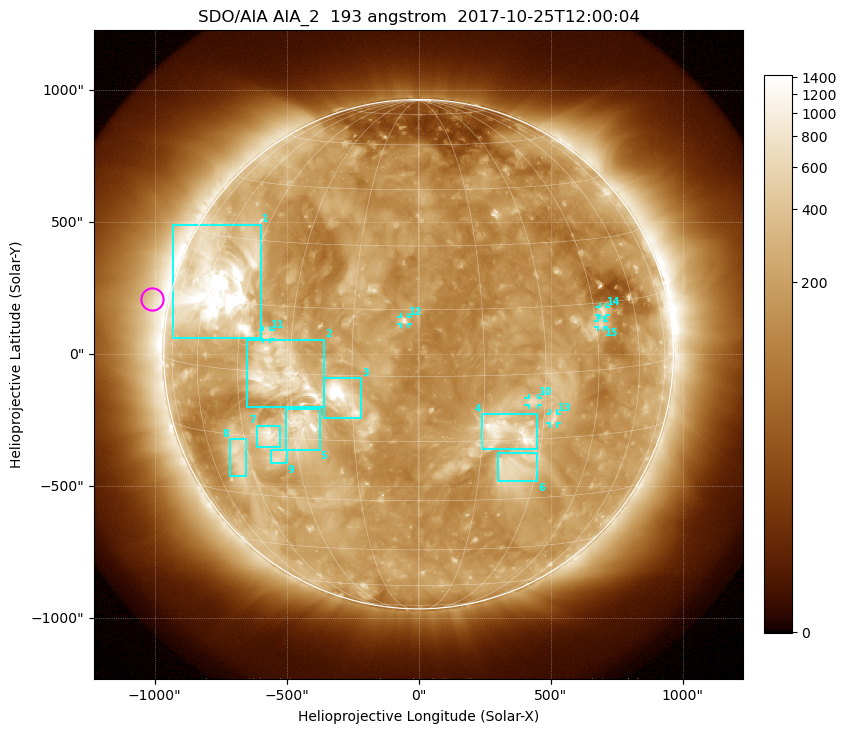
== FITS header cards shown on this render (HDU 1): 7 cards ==
TELESCOP= 'SDO/AIA'
INSTRUME= 'AIA_2'
WAVELNTH=                  193
WAVEUNIT= 'angstrom'
DATE-OBS= '2017-10-25T12:00:04.84'
CTYPE1  = 'HPLN-TAN'
CTYPE2  = 'HPLT-TAN'

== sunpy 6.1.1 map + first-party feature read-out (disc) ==
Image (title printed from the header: SDO/AIA AIA_2  193 angstrom  2017-10-25T12:00:04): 1024 x 1024 px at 2.4 arcsec/px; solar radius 965 arcsec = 402 px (full disc in frame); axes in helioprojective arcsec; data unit not stated in the header (colour bar unlabelled)
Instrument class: DISC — disc imager (sunpy class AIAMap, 193 A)
Bright regions (active regions / flare kernels): reference = the median radial profile (limb darkening/brightening removed); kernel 9 px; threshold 5 sigma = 359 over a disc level ~177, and >= 1.15x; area >= 12 px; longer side >= 10 px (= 24 arcsec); searched inside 0.97 R_sun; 15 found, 15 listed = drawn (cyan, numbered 1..; 6 of them under ~33 arcsec drawn as corner ticks so the feature stays visible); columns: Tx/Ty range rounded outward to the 5 arcsec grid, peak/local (2 s.f.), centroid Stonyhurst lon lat
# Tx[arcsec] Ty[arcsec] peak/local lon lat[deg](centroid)
1 -930..-595 60..490 17 -56 +18
2 -650..-355 -200..55 6.4 -32 +0
3 -360..-215 -245..-90 11 -17 -5
4 240..450 -360..-225 6.9 +21 -13
5 -505..-375 -365..-205 8.1 -28 -12
6 300..450 -485..-375 3.9 +23 -22
7 -615..-520 -350..-270 6.3 -37 -15
8 -715..-650 -460..-320 4.3 -48 -20
9 -560..-500 -415..-365 4.1 -35 -20
10 415..450 -195..-165 3.8 +27 -6
11 -590..-560 55..90 3.6 -37 +8
12 -70..-40 115..140 5.9 -3 +12
13 500..525 -265..-225 3.8 +33 -10
14 685..710 145..180 4.3 +48 +13
15 680..700 100..130 3.9 +47 +10
Off-limb structures (1.02-1.3 R_sun): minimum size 162 px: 4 found; the strongest spans PA ~40..115 deg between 1.02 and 1.3 R_sun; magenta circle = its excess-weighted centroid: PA ~80 deg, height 1.07 R_sun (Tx ~-1010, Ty ~210 arcsec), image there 2.3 x the reference